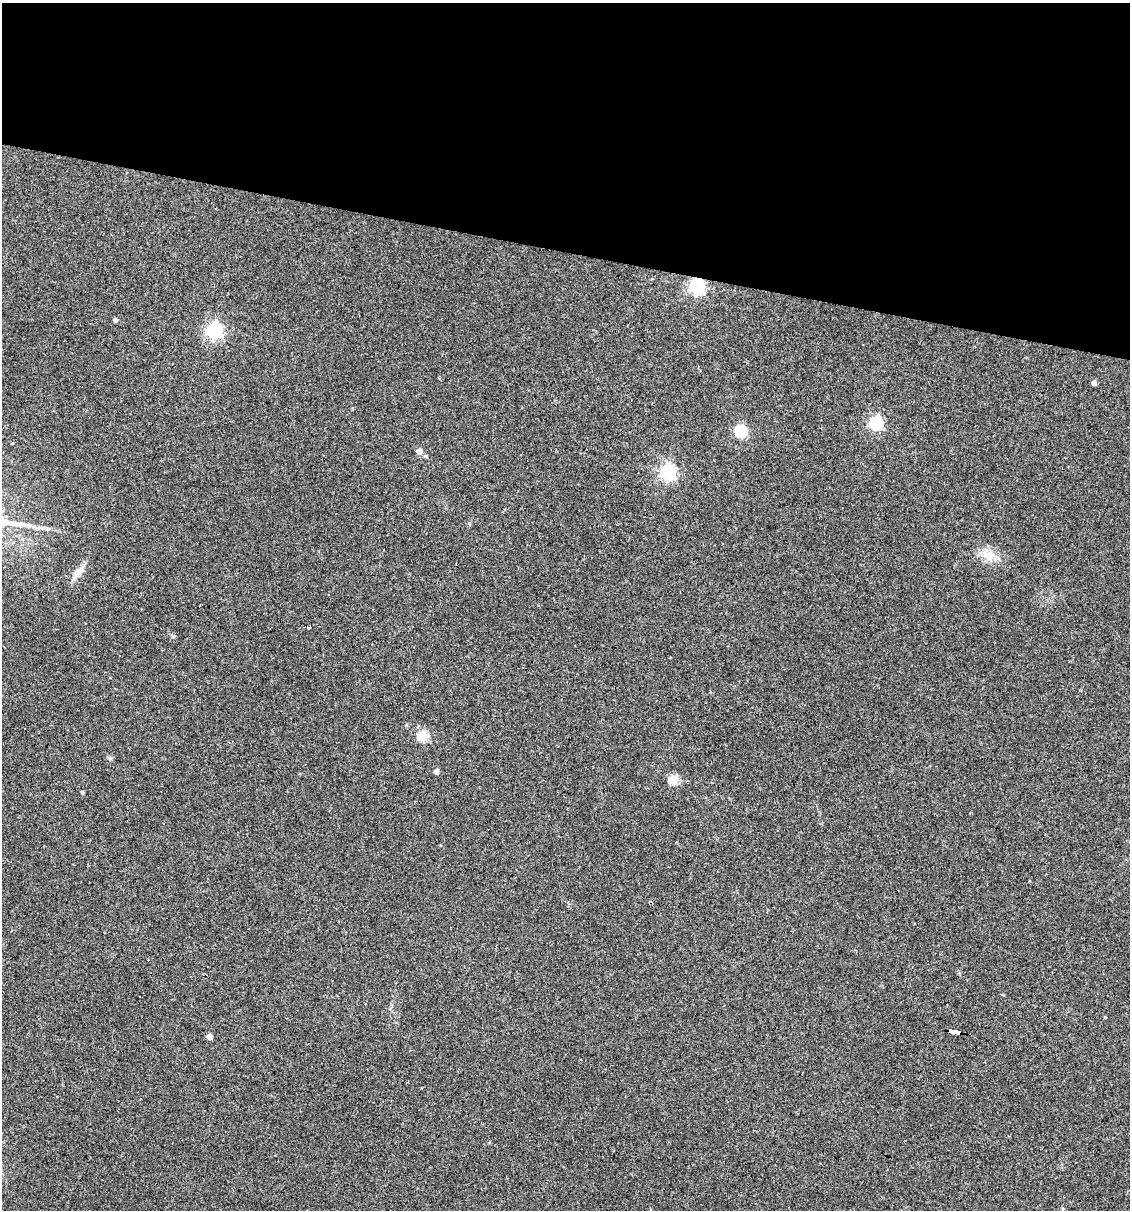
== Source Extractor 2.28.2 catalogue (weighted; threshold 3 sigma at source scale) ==
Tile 2 of 4 x 4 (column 2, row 1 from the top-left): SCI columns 1359-2486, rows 3624-4831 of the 4853 x 4831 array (HDU 1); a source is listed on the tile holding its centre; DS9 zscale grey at full resolution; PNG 1132 x 1212 px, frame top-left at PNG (2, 3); no overlay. Shown black and unused: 21% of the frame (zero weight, under 3 of 4 exposures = <1% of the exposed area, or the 3 px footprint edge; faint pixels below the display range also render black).
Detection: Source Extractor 2.28.2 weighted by HDU 2 'WHT'; one run over the whole footprint, this tile lists its part. Background 0.149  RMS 0.0066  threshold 0.0296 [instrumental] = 3 sigma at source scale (4.5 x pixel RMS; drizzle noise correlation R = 1.50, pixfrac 1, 0.05/0.05 arcsec/px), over >= 5 px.
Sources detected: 23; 1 cosmic-ray / hot-pixel residue — not listed; the other 22 listed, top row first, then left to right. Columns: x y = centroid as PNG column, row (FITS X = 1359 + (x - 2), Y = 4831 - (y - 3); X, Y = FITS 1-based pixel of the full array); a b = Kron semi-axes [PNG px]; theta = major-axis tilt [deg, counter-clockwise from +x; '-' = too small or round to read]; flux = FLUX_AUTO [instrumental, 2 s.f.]
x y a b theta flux
697 286 6 6 - 200
115 320 4 4 - 1.7
214 331 6 6 - 210
1094 383 5 4 - 2.3
876 423 6 6 - 100
741 431 6 6 - 71
419 451 5 5 - 6.5
426 456 4 4 - 0.72
668 472 6 6 - 180
988 555 20 10 -25 8.9
78 573 14 9 66 4.9
329 594 3 2 - 0.48
309 627 4 3 - 2.2
423 736 5 5 - 41
110 758 6 5 - 1.1
436 771 4 4 - 3.6
674 780 5 5 - 35
82 793 4 3 - 0.82
140 996 3 2 - 0.74
1105 1017 4 3 - 0.51
955 1031 13 3 -10 83
210 1037 4 4 - 5.9
Overlapping masked pixels (flux is a lower limit): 2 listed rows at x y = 697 286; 955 1031